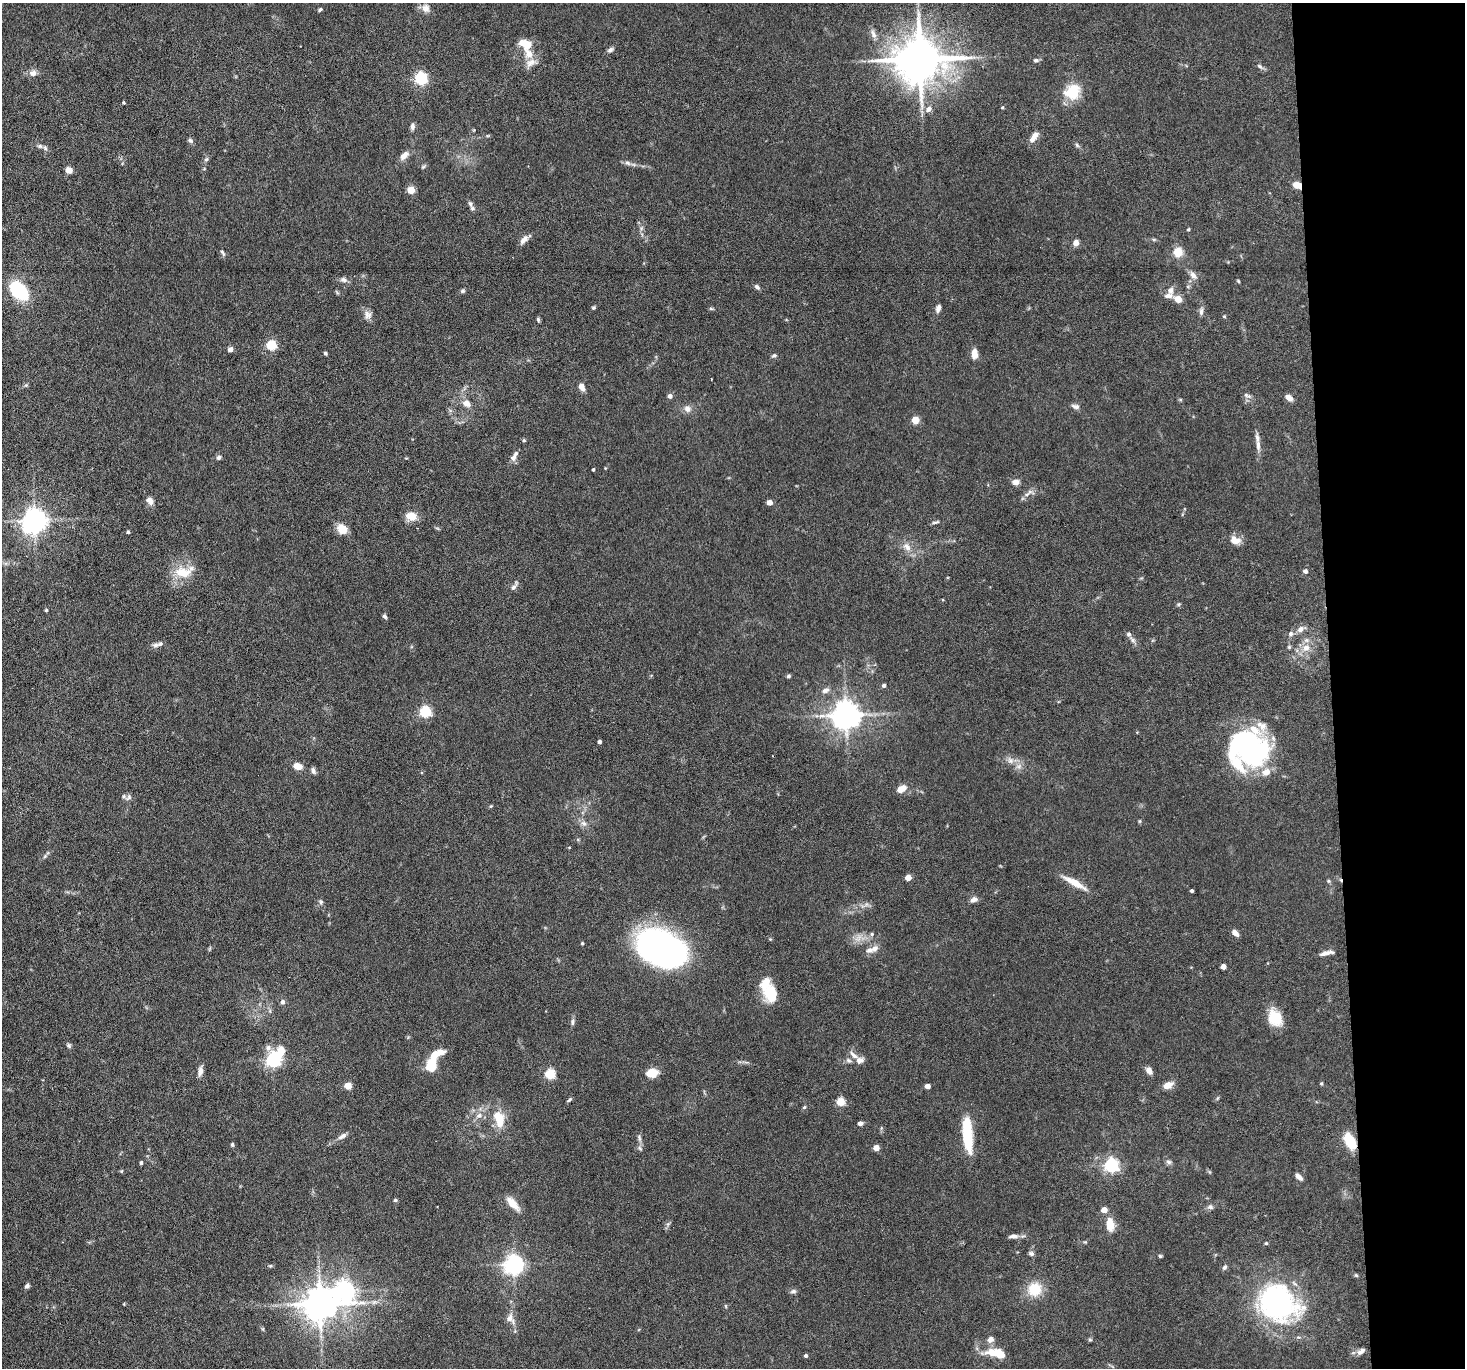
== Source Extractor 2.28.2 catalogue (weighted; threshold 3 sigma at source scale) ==
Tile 6 of 3 x 3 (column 3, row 2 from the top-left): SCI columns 2928-4390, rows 1512-2877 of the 4390 x 4364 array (HDU 1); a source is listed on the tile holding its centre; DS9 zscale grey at full resolution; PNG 1467 x 1370 px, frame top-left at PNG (2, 3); no overlay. Shown black and unused: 9% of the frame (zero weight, under 3 of 6 exposures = <1% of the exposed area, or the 3 px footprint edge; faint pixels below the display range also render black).
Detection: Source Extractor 2.28.2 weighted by HDU 2 'WHT'; one run over the whole footprint, this tile lists its part. Background 0.0814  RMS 0.0037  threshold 0.015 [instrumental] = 3 sigma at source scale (4.09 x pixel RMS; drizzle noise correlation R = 1.36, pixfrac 0.8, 0.05/0.05 arcsec/px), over >= 5 px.
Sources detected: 206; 5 inside a brighter object's white glare — not listed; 13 inside a brighter listed object's ellipse — not listed separately; the other 188 listed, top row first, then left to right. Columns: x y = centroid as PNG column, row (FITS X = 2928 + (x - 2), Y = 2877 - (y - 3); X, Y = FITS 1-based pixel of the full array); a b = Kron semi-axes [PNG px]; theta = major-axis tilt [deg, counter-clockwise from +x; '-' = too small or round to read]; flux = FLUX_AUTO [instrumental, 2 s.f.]
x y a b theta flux
426 8 11 10 - 2.1
320 9 5 4 - 0.59
873 34 13 6 -66 1.6
525 44 17 11 -24 5.2
610 50 9 5 32 0.91
920 59 14 12 3 1600
1036 60 7 6 - 0.86
530 63 17 10 24 2.9
1260 66 9 5 -38 0.88
33 73 10 8 22 1.8
421 78 5 5 - 54
1072 92 7 7 - 24
123 102 4 3 - 0.41
1002 107 4 3 - 0.34
928 109 9 7 50 1.8
412 126 8 6 84 1.1
1034 137 15 6 56 2.6
190 140 7 6 - 0.78
1077 145 7 5 -48 0.65
40 146 7 6 - 0.97
404 156 11 6 46 2.5
206 159 6 5 - 0.64
627 163 9 5 -27 1.1
69 170 6 6 - 2.5
1297 185 7 5 -21 4.7
411 190 5 5 - 9.5
470 204 10 5 -66 1.2
641 228 6 6 - 0.8
1188 229 4 3 - 0.45
524 240 12 6 47 2
1076 243 7 6 - 1.6
1178 252 5 5 - 19
223 253 9 4 -58 0.67
1193 275 10 7 -46 1.8
344 280 9 7 -23 1.3
1238 281 4 3 - 0.36
757 287 7 5 -44 0.96
19 291 17 11 -46 25
462 291 5 5 - 0.63
1168 296 11 6 4 1.8
1178 299 5 5 - 6.1
593 308 4 4 - 0.51
938 308 10 5 71 1.5
711 309 6 4 -2 0.45
1201 311 10 5 86 1.2
368 315 12 10 -83 1.9
1224 316 4 4 - 0.34
538 319 6 4 -75 0.58
271 345 5 5 - 24
230 349 4 4 - 2.2
325 353 4 3 - 0.54
974 354 11 6 -85 3
774 356 7 5 5 0.72
26 385 6 4 43 0.5
582 387 6 5 - 2.8
1247 395 11 5 -25 1.1
670 396 5 4 - 1.5
1289 398 8 5 -39 2.3
466 403 10 8 -25 2.7
1075 406 10 6 -14 1.2
687 409 9 9 - 2
915 420 5 4 - 10
524 440 5 4 - 0.45
1258 445 17 6 -85 2.1
219 458 6 5 - 0.8
513 458 10 7 81 1.5
593 470 3 3 - 0.48
1016 482 8 6 5 1.8
1027 494 8 4 38 1
150 501 10 8 -57 1.9
769 503 4 4 - 3
411 516 8 7 - 6.5
35 521 7 7 - 330
935 522 10 3 9 0.67
342 529 11 9 -33 4.8
128 532 4 3 - 0.57
1235 540 14 9 -13 3.3
907 547 13 9 -48 2.8
1305 571 5 5 - 1.2
183 572 25 15 -8 7.6
514 586 14 5 54 1.2
1178 604 6 5 - 0.53
46 610 4 4 - 0.39
384 616 6 5 - 0.74
1300 629 10 8 34 1.9
1290 634 7 6 - 1.1
1133 640 9 6 -46 1.1
156 645 10 6 6 1.4
1289 647 6 5 - 0.52
1306 648 11 10 - 3.4
789 676 5 5 - 0.59
884 685 4 4 - 0.85
825 690 11 7 29 1.5
425 712 5 5 - 37
846 715 8 8 - 510
599 742 3 3 - 0.88
1249 748 40 32 -71 74
1010 761 8 8 - 1.6
298 766 10 7 -21 3.2
1019 766 7 4 72 0.99
313 771 8 5 -65 1
901 789 12 7 29 3.1
129 797 11 7 44 1.3
491 806 5 4 - 0.34
1140 821 6 3 71 0.36
584 823 10 7 -42 1.5
569 847 4 3 - 0.28
45 856 6 4 46 0.52
908 878 4 4 - 5.1
1329 881 5 5 - 0.47
1074 883 32 7 -29 5.3
1192 891 3 3 - 0.73
974 899 9 6 23 1.5
321 902 7 6 - 0.73
866 905 7 4 19 0.86
1235 933 8 5 -43 1.8
872 934 5 5 - 0.54
858 938 14 6 42 2.2
582 943 4 3 - 0.36
661 947 48 29 -26 110
875 948 9 8 - 1.8
1326 953 16 5 12 2
1223 966 4 4 - 3
768 994 22 13 86 7.6
283 1002 6 5 - 1.2
1275 1018 18 13 -63 9.5
572 1022 10 4 89 0.83
69 1045 7 6 - 0.69
436 1054 19 7 26 5.3
854 1055 14 7 -41 2
273 1059 9 6 55 87
848 1060 8 7 - 0.98
432 1065 12 8 82 9.4
200 1071 13 6 78 1.7
1149 1071 9 6 -56 1.9
652 1073 11 8 10 5.2
550 1074 5 5 - 26
1321 1084 4 3 - 0.42
1167 1085 11 6 27 3.4
348 1086 5 4 - 7.6
927 1086 4 4 - 2.4
1217 1098 6 3 70 0.42
569 1100 8 3 41 0.51
840 1102 5 5 - 15
804 1107 5 4 - 0.46
479 1115 9 8 - 1.9
499 1119 23 13 -74 7.9
860 1123 6 5 - 1
342 1136 13 6 31 1.5
967 1136 32 10 -83 15
639 1138 11 5 -74 1
1350 1141 16 8 -63 10
232 1145 5 4 - 0.55
640 1148 8 5 -53 0.72
876 1148 4 4 - 4.3
1169 1162 8 5 -11 0.85
141 1163 4 3 - 0.66
1111 1165 6 6 - 81
121 1171 5 3 - 0.32
1299 1177 9 5 -43 1.6
395 1200 5 5 - 0.51
512 1203 20 8 -47 4.2
1210 1207 8 7 - 1
1104 1210 4 4 - 4.4
1110 1224 14 7 -86 5.8
1013 1236 13 6 0 1.6
1266 1243 5 4 - 0.41
1031 1254 7 6 - 0.86
1160 1256 5 4 - 0.46
514 1265 8 7 - 170
270 1266 5 4 - 0.42
1225 1267 8 5 55 0.76
1356 1275 6 4 -43 0.44
27 1286 6 5 - 0.94
1035 1289 13 13 - 9.7
344 1291 9 8 - 200
793 1291 9 5 1 0.91
1278 1303 47 39 -30 64
124 1304 3 3 - 0.29
320 1304 9 9 - 790
725 1306 6 3 -70 0.35
510 1318 15 10 -63 2.7
263 1329 6 4 -72 0.42
990 1339 9 7 44 1.6
1090 1340 5 4 - 0.52
1360 1352 7 7 - 1.2
993 1353 26 10 -6 5.4
806 1356 4 4 - 0.8
Overlapping masked pixels (flux is a lower limit): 2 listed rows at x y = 1297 185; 1350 1141